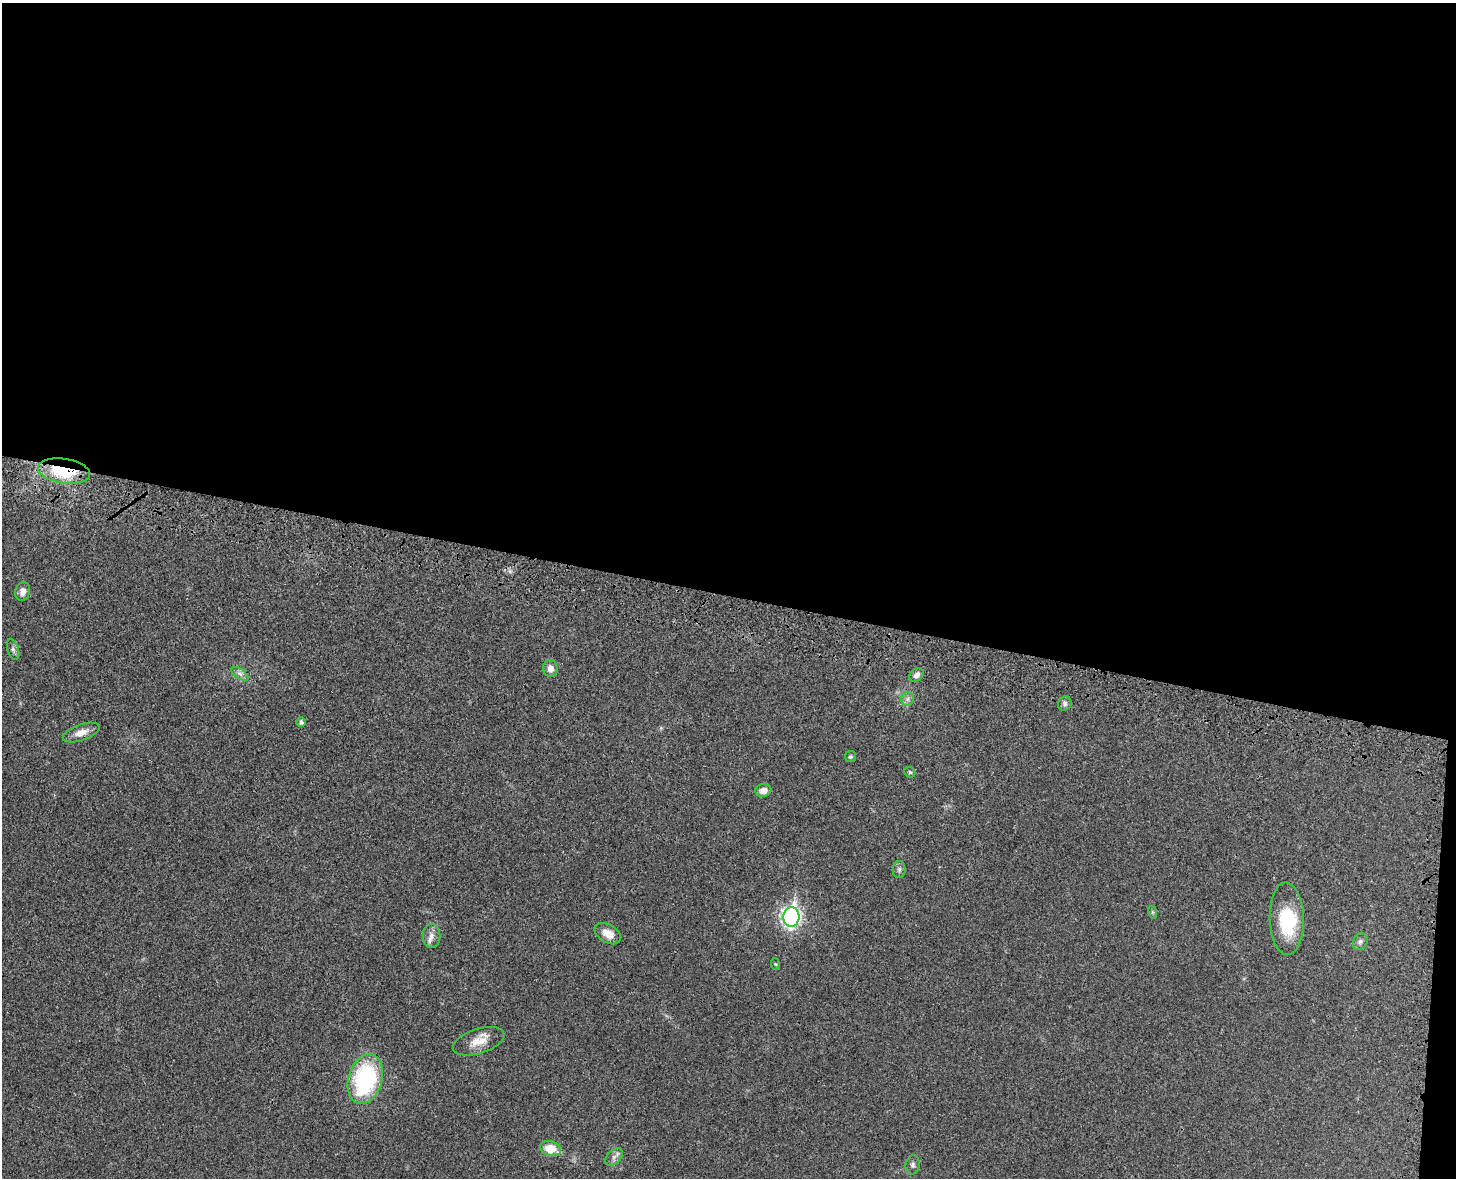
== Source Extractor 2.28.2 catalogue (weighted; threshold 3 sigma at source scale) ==
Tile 3 of 3 x 4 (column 3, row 1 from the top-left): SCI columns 3100-4553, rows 3615-4790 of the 4860 x 4873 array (HDU 1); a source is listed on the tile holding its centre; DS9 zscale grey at full resolution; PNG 1458 x 1180 px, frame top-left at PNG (2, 3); each listed source drawn as its Kron ellipse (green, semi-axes under 4 px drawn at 4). Shown black and unused: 51% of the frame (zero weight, under 3 of 4 exposures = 8% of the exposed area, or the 3 px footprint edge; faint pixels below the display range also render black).
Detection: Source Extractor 2.28.2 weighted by HDU 2 'WHT'; one run over the whole footprint, this tile lists its part. Background 0.0215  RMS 0.0034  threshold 0.0155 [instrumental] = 3 sigma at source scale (4.5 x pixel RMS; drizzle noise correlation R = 1.50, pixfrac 1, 0.05/0.05 arcsec/px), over >= 5 px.
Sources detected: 28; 1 inside a brighter object's white glare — neither listed nor drawn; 1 inside a brighter listed object's ellipse — not listed separately; the other 26 listed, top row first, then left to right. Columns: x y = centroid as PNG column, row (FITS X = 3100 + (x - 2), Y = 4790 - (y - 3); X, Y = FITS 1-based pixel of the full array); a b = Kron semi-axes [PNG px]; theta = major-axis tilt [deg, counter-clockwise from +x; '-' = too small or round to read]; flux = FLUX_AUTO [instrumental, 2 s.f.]
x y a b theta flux
64 471 26 12 -8 21
23 591 9 7 73 2.3
13 649 11 5 -72 1
550 668 8 7 - 2.3
240 674 10 5 -35 1.3
916 675 8 6 39 1.6
907 699 7 6 - 1.1
1065 704 7 6 - 1.1
301 722 5 4 - 0.92
81 733 19 8 19 3.2
851 757 5 5 - 0.61
910 772 6 5 - 0.5
763 791 8 6 10 2.4
899 869 8 6 88 0.96
1152 912 6 4 -71 0.47
791 917 10 8 87 130
1287 919 36 17 -89 18
608 934 14 9 -31 3.9
431 936 12 9 89 2
1360 942 9 7 64 1.1
775 964 6 4 -70 0.4
479 1041 27 12 18 5.3
365 1079 25 17 73 42
550 1148 10 7 -17 7.5
614 1157 10 6 45 1.5
913 1165 9 7 79 1.1
Overlapping masked pixels (flux is a lower limit): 1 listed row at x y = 64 471